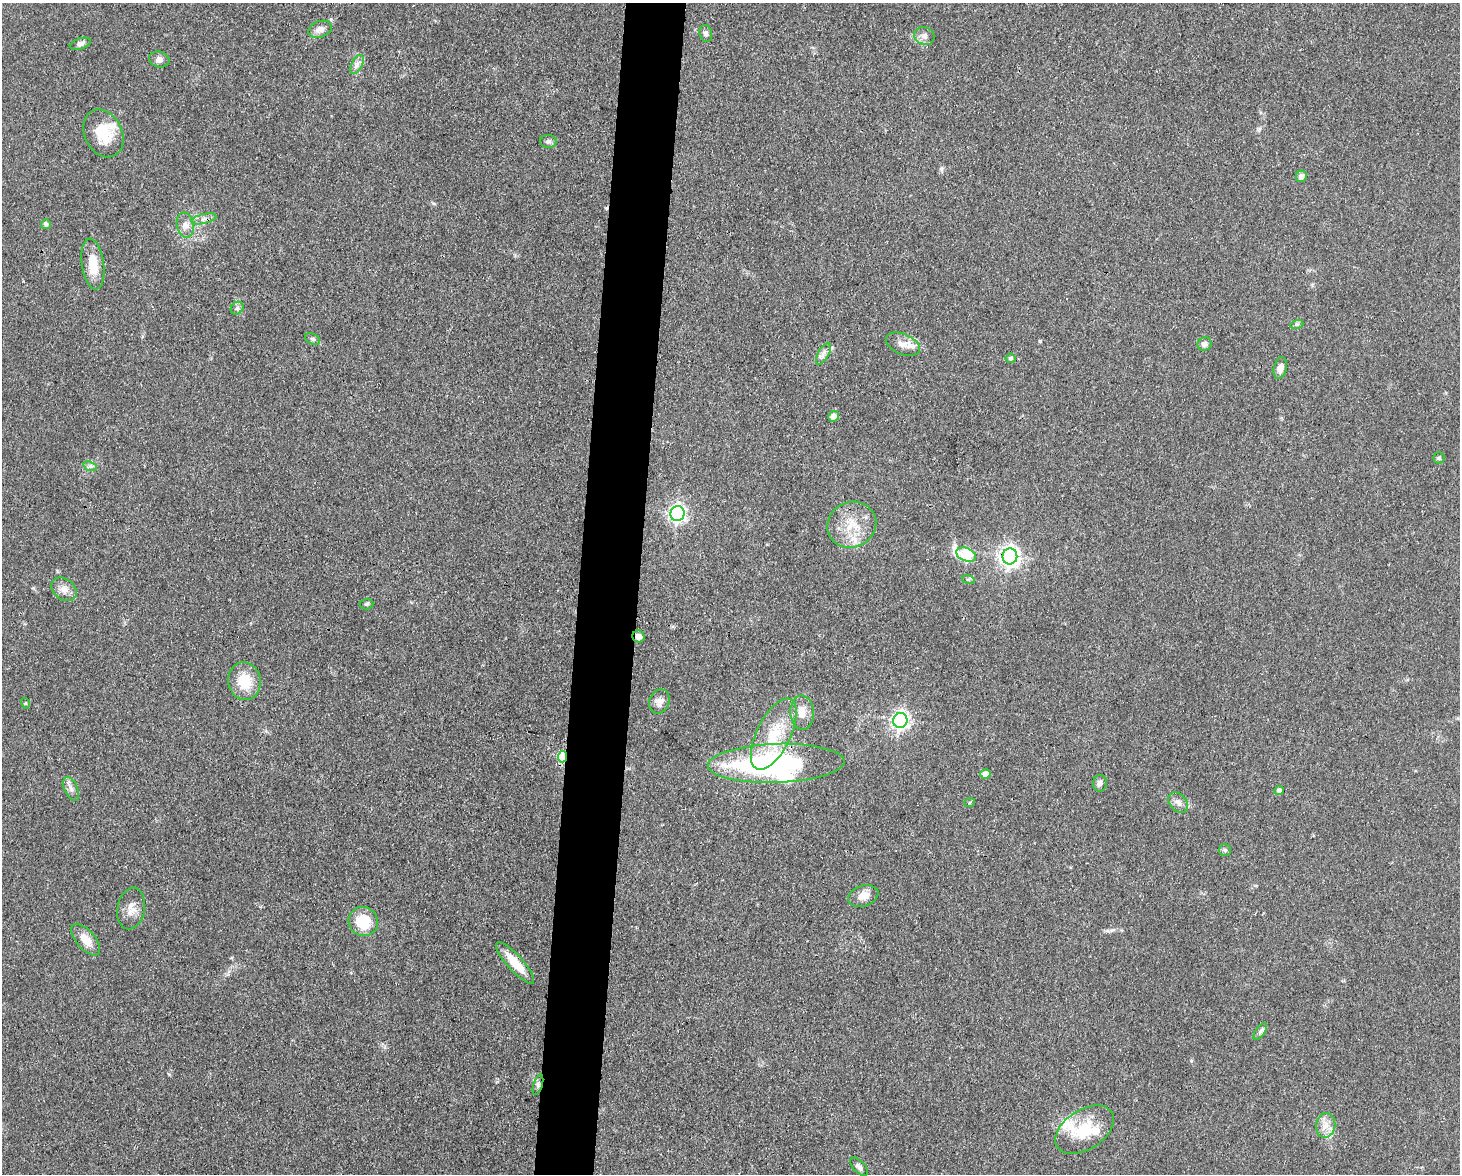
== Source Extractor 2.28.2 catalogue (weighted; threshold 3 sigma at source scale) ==
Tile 8 of 3 x 4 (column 2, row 3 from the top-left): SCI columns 1682-3139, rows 1173-2344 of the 4709 x 4691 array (HDU 1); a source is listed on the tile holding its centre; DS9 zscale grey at full resolution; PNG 1462 x 1176 px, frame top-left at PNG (2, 3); each listed source drawn as its Kron ellipse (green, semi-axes under 4 px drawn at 4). Shown black and unused: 4% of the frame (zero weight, under 3 of 4 exposures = <1% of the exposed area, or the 3 px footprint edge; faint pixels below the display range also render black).
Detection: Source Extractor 2.28.2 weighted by HDU 2 'WHT'; one run over the whole footprint, this tile lists its part. Background 0.0632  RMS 0.0059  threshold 0.0265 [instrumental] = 3 sigma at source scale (4.5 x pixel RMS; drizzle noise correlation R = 1.50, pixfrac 1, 0.05/0.05 arcsec/px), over >= 5 px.
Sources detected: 63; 2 inside a brighter object's white glare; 1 cosmic-ray / hot-pixel residue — neither listed nor drawn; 3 inside a brighter listed object's ellipse — not listed separately; the other 57 listed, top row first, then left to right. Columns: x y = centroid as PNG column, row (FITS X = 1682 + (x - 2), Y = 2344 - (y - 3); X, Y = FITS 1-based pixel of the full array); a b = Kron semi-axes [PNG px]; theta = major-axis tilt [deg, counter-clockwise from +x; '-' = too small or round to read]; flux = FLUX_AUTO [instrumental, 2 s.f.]
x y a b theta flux
320 29 12 8 20 3.4
706 33 9 6 -75 1.7
924 36 10 8 -19 3
80 44 11 5 17 2.1
159 59 10 7 -15 2.6
357 64 10 5 64 2.4
103 133 25 18 -63 19
548 141 8 6 -4 1.9
1301 176 6 5 - 2.7
204 219 13 5 13 2.6
46 224 5 5 - 1.8
185 225 12 8 -80 3.8
93 264 25 11 -82 12
237 308 7 5 45 1.4
1297 324 7 4 17 0.98
313 339 8 5 -27 1.2
903 344 18 10 -23 6
1204 344 7 6 - 2.7
823 354 12 5 61 2.4
1010 358 5 5 - 1.2
1280 368 11 6 76 4.1
834 416 5 5 - 4.3
1439 458 5 5 - 0.91
90 466 7 4 -18 1.4
677 514 7 7 - 200
852 525 25 22 25 18
966 555 10 6 -23 43
1010 556 8 7 - 320
968 579 6 4 -18 0.83
64 589 14 10 -38 4.6
367 604 7 5 4 1.2
639 636 6 6 - 3.5
245 681 19 16 -79 16
659 701 12 10 68 3.8
25 703 5 3 - 0.54
802 712 17 12 -87 7.3
900 720 7 7 - 220
774 734 39 17 64 23
563 757 6 4 86 44
776 763 68 19 2 130
985 774 5 5 - 4
1100 783 8 6 85 2.3
71 789 13 6 -67 2.7
1279 791 5 4 - 2
970 802 5 3 - 0.69
1178 803 11 8 -48 3.3
1225 850 6 6 - 1.1
863 896 16 10 19 6.1
131 909 21 13 80 6.3
363 921 15 14 - 18
86 940 19 9 -49 7.3
515 963 27 7 -48 11
1260 1032 9 4 55 1.7
538 1085 10 4 73 1.5
1326 1125 12 9 82 5.2
1085 1130 32 19 33 23
859 1167 11 5 -46 2.2
Overlapping masked pixels (flux is a lower limit): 5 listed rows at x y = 1010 556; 639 636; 563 757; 776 763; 538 1085
Unlisted compact peaks at least as high as the median listed source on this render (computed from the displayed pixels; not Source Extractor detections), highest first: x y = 1040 341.